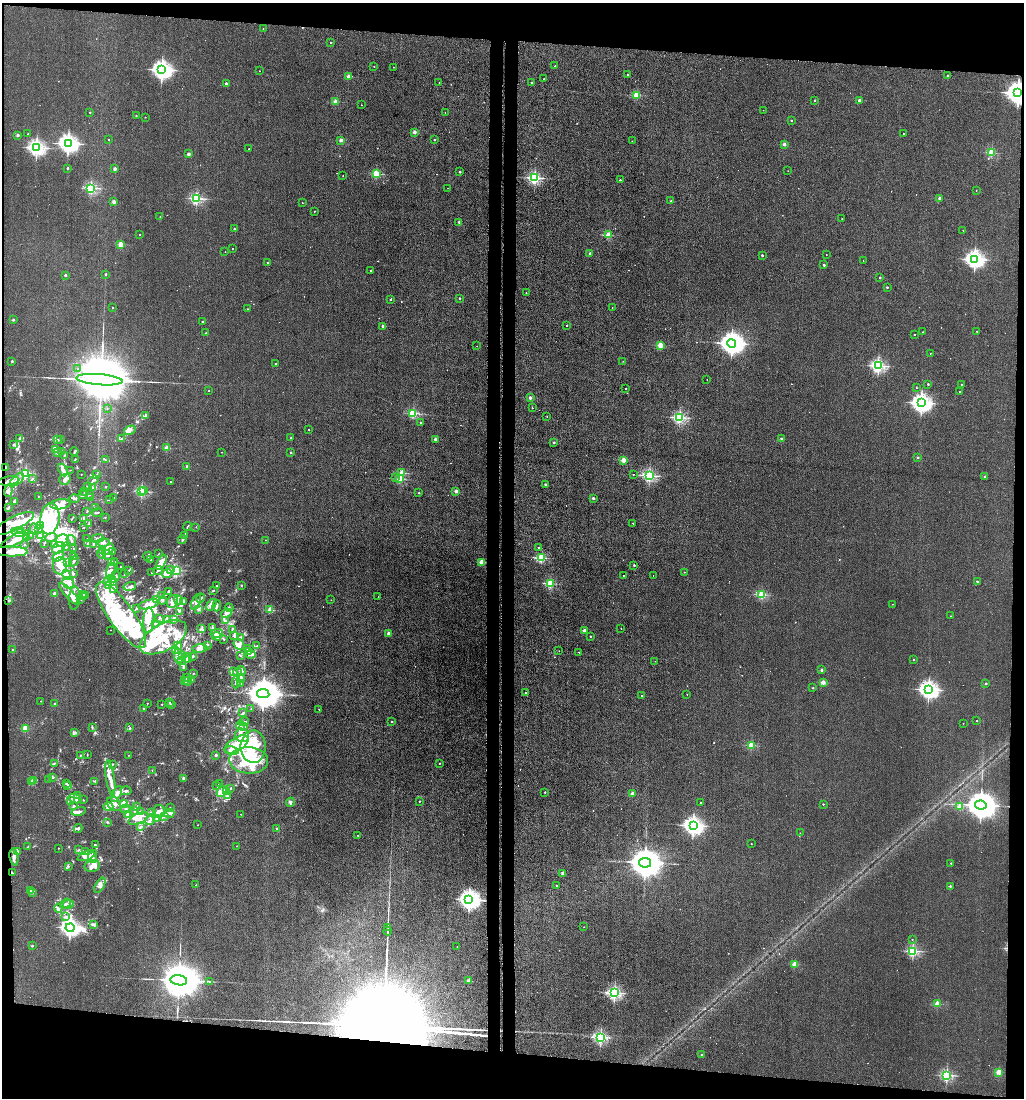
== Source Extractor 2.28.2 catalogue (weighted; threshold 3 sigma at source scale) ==
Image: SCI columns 225-4311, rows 6-4387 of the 4473 x 4392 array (HDU 1 of 3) = the unmasked area's bounding box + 8 px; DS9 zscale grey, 4 x 4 block average (1 PNG px = mean of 4 x 4 image px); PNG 1026 x 1100 px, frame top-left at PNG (2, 3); each listed source drawn as its Kron ellipse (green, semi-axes under 4 px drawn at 4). Shown black and unused: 12% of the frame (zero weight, under 3 of 4 exposures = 5% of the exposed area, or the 3 px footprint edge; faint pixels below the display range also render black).
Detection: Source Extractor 2.28.2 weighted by HDU 2 'WHT'. Background 0.042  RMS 0.0062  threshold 0.0278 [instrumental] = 3 sigma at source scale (4.5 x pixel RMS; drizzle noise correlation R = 1.50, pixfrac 1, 0.05/0.05 arcsec/px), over >= 5 px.
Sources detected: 843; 2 too faint to see at this stretch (4 x 4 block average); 17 inside a brighter object's white glare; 6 cosmic-ray / hot-pixel residue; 4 long thin detections or spike segments (spike, bleed or trail) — neither listed nor drawn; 30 coinciding with a brighter row at this scale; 159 inside a brighter listed object's ellipse — not listed separately; of the other 625, all 500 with FLUX_AUTO >= 1.26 (the completeness limit of this list) listed and drawn (125 fainter detections not listed), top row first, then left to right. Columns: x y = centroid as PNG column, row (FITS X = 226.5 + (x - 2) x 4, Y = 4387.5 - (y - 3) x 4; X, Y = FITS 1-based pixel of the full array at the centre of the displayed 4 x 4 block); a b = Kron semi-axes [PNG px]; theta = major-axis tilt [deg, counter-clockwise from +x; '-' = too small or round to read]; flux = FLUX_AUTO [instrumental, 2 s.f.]
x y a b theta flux
263 29 2 2 - 1.9
331 42 2 2 - 5.6
374 66 2 2 - 3.9
555 66 2 2 - 2.8
394 67 2 2 - 3.3
162 70 3 3 - 2000
259 71 2 2 - 3.2
628 74 2 2 - 7.6
348 76 2 2 - 45
948 76 2 2 - 17
544 79 2 2 - 2.3
439 82 2 2 - 4.1
226 83 2 2 - 20
532 83 2 2 - 6.9
1018 93 3 3 - 3900
637 95 2 2 - 190
815 100 2 2 - 8.4
859 100 2 2 - 26
336 102 2 2 - 80
361 105 2 2 - 2.4
763 110 2 2 - 1.8
90 112 2 2 - 4.6
445 112 2 2 - 1.5
136 116 2 2 - 4
145 117 2 2 - 2
791 120 2 2 - 5.3
414 132 2 2 - 38
28 134 2 2 - 2.6
904 134 2 2 - 3.6
18 135 2 2 - 22
434 139 2 2 - 5.6
109 140 2 2 - 3.8
341 140 2 2 - 46
632 141 2 2 - 1.6
68 143 3 3 - 2000
784 144 2 2 - 38
36 148 3 2 - 1300
249 149 2 2 - 1.4
991 153 2 2 - 250
188 154 2 2 - 35
67 168 2 2 - 14
115 169 2 2 - 37
788 171 2 2 - 1.3
460 172 2 2 - 8.1
376 174 2 2 - 250
343 176 2 2 - 1.8
535 178 2 2 - 630
620 180 2 2 - 6.4
91 188 2 2 - 520
448 188 2 2 - 1.5
976 190 2 2 - 1.8
196 198 2 2 - 540
940 198 2 2 - 43
671 201 2 2 - 12
113 202 2 2 - 40
302 203 2 2 - 2.5
314 211 2 2 - 5.2
160 217 2 2 - 2.9
842 219 2 2 - 2.2
459 222 2 2 - 19
234 229 2 2 - 7
963 230 2 2 - 2.7
139 235 2 2 - 2.8
609 235 2 2 - 130
121 244 2 2 - 130
232 249 2 2 - 3.1
225 252 2 2 - 2.2
590 254 2 2 - 25
762 255 2 2 - 12
826 255 2 2 - 1.9
974 259 3 3 - 1800
863 261 2 2 - 1.4
268 263 2 2 - 9.8
824 265 2 2 - 13
370 271 2 2 - 4.2
106 274 2 2 - 10
65 275 2 2 - 18
880 278 2 2 - 11
887 287 2 2 - 6.8
526 293 2 2 - 3.2
459 298 2 2 - 8.3
390 299 2 2 - 10
112 308 2 2 - 6
612 308 2 2 - 1.5
247 309 2 2 - 3.3
13 320 2 2 - 18
202 321 2 2 - 2.1
567 325 2 2 - 3.6
383 326 2 2 - 32
977 331 2 2 - 5.3
922 332 2 2 - 2
206 333 2 2 - 4.5
914 335 2 2 - 2.2
732 343 4 4 - 3900
660 345 2 2 - 140
477 346 2 2 - 1.4
930 353 2 2 - 1.7
12 361 2 2 - 16
623 361 2 2 - 1.6
275 363 2 2 - 4.5
878 366 2 2 - 810
78 369 2 2 - 1.8
707 379 2 2 - 1.5
99 380 23 5 -5 58000
928 384 2 2 - 10
961 385 2 2 - 5.3
625 388 2 2 - 1.9
916 388 2 2 - 1.6
209 391 2 2 - 3.9
959 391 2 2 - 4.4
530 398 2 2 - 40
921 403 3 3 - 2000
532 408 2 2 - 3.6
107 409 2 2 - 2
413 413 2 2 - 320
146 415 3 2 - 4.7
547 416 2 2 - 3.2
680 417 2 2 - 530
420 422 2 2 - 5.7
309 429 2 2 - 3.2
130 430 6 4 29 13
20 438 4 3 - 8.1
290 438 2 2 - 3.6
781 438 2 2 - 13
61 439 3 2 - 2.5
122 439 2 2 - 2.7
435 439 2 2 - 37
57 440 3 2 - 2.7
554 442 2 2 - 11
14 444 3 2 - 2.7
167 448 2 2 - 110
55 450 3 2 - 3.9
61 451 3 2 - 1.9
74 451 4 2 - 4.6
57 452 3 2 - 21
222 452 2 2 - 2.2
291 452 2 2 - 8.2
64 455 3 2 - 3.5
918 457 2 2 - 13
75 459 3 2 - 2
105 460 2 2 - 1.4
624 460 2 2 - 110
187 466 2 2 - 26
6 468 4 2 - 3.3
63 470 7 4 -63 18
71 470 2 2 - 1.5
25 473 2 2 - 460
402 473 2 2 - 110
81 474 2 2 - 5.3
633 474 2 2 - 3.5
96 475 2 2 - 1.3
649 476 2 2 - 650
395 477 2 2 - 1.6
985 477 2 2 - 28
32 479 3 2 - 2.4
65 479 6 5 - 17
400 479 2 2 - 190
17 480 8 4 42 26
94 480 5 2 - 5
8 481 11 3 8 14
170 482 2 2 - 1.6
545 484 2 2 - 16
88 486 3 2 - 2.9
106 487 2 2 - 1.3
93 488 3 2 - 2.8
143 490 2 2 - 15
8 491 5 4 - 19
84 491 2 2 - 1.3
141 491 2 2 - 430
456 491 2 2 - 49
419 493 2 2 - 5
89 494 2 2 - 2.3
83 495 4 2 - 4.8
38 496 2 2 - 2.4
74 498 5 2 - 5.9
90 498 3 2 - 2
113 498 4 2 - 3.3
593 498 2 2 - 18
109 500 3 2 - 2.1
15 501 3 2 - 43
60 504 10 5 6 26
9 507 3 2 - 4.5
95 507 2 2 - 1.4
87 511 2 2 - 2.8
97 513 5 2 - 4.2
105 517 2 2 - 1.8
72 518 3 2 - 2.4
84 518 4 2 - 6.4
50 519 16 9 82 170
633 523 2 2 - 2.7
14 524 22 7 27 52
88 524 3 2 - 3.3
40 526 3 2 - 5.2
188 526 4 2 - 2.8
84 527 2 2 - 1.6
196 527 2 2 - 1.3
34 529 5 2 - 5.9
39 529 4 2 - 4.4
20 531 2 2 - 2.1
19 533 7 2 -15 10
30 535 3 2 - 1.5
40 535 2 2 - 2.6
185 535 4 2 - 3.7
51 537 6 2 16 9.9
27 538 4 3 - 5.8
16 539 16 5 27 42
87 539 2 2 - 1.3
98 539 6 3 10 9.6
182 539 4 3 - 5.7
71 540 5 2 - 6.3
265 540 2 2 - 1.9
62 541 6 6 - 22
103 542 6 4 1 15
44 543 3 2 - 2.1
88 543 2 2 - 1.8
55 544 4 2 - 5.7
24 545 2 2 - 4.5
94 545 3 2 - 1.6
66 547 4 3 - 6.2
58 548 7 5 39 24
538 548 2 2 - 1.6
74 549 2 2 - 1.8
109 549 6 4 59 16
103 550 3 2 - 4.9
11 551 17 5 -1 51
113 552 3 2 - 2.1
101 554 4 3 - 7.6
158 554 3 2 - 1.5
108 555 6 4 -34 11
58 556 6 2 33 11
148 556 4 2 - 4.3
74 557 4 2 - 4.1
541 558 2 2 - 340
151 559 3 2 - 4
74 561 6 2 58 6.7
111 562 3 2 - 5.6
114 562 3 2 - 2.7
161 562 8 4 62 27
482 562 2 2 - 110
67 563 2 2 - 1.7
634 565 2 2 - 9.7
60 566 8 7 - 41
120 566 2 2 - 1.3
158 570 5 2 - 3.9
170 570 4 2 - 6.1
176 570 2 2 - 350
111 571 8 4 75 24
128 571 2 2 - 2.1
684 572 2 2 - 2.8
73 573 3 3 - 3.6
151 573 2 2 - 1.7
125 574 2 2 - 1.7
167 574 5 3 - 11
67 575 5 4 - 14
624 575 2 2 - 4.4
653 575 2 2 - 2
115 577 6 2 59 6.1
112 579 3 2 - 3.9
107 581 4 2 - 5.9
977 581 2 2 - 8.6
68 583 6 5 - 21
114 583 3 3 - 5.6
550 584 2 2 - 300
109 585 3 2 - 3.6
241 585 2 2 - 1.8
130 586 6 2 16 7.2
216 586 2 2 - 1.8
114 588 3 3 - 5
214 590 2 2 - 1.8
169 592 2 2 - 2.5
55 594 2 2 - 63
70 594 14 3 -47 23
83 594 3 2 - 3.2
86 595 3 2 - 3.4
762 595 2 2 - 280
162 596 3 2 - 3.6
378 596 2 2 - 2.7
83 597 2 2 - 2.5
74 598 11 5 86 34
201 598 4 2 - 7.1
80 599 3 2 - 2.8
157 599 3 2 - 5
163 600 4 2 - 3.5
178 600 4 3 - 9.4
331 600 2 2 - 1.7
8 601 3 2 - 2.3
172 602 6 5 - 16
183 602 2 2 - 2.6
196 602 8 4 67 14
149 604 11 4 15 26
892 604 2 2 - 1.4
211 605 6 3 60 10
217 606 5 2 - 6.1
136 608 3 2 - 4.5
229 608 4 3 - 5.6
199 609 4 2 - 5.1
270 610 2 2 - 140
179 611 3 2 - 3
226 613 5 4 - 13
121 615 39 12 -54 230
950 616 2 2 - 2.2
159 618 2 2 - 1.5
149 620 13 5 87 45
167 620 2 2 - 41
173 620 3 2 - 3.2
226 621 3 2 - 4.3
155 623 2 2 - 1.6
212 627 2 2 - 2.5
621 628 2 2 - 1.7
202 629 4 2 - 4.1
232 629 2 2 - 34
111 630 2 2 - 1.8
584 630 2 2 - 43
217 633 6 3 12 11
388 633 2 2 - 38
217 636 4 3 - 7.2
234 636 4 2 - 5.2
590 636 2 2 - 3.9
163 637 26 13 28 120
241 638 4 3 - 6
224 639 2 2 - 2.1
239 644 6 4 -47 17
177 646 4 2 - 2.4
207 646 4 2 - 4.3
257 646 2 2 - 2
200 648 7 3 4 15
247 649 3 2 - 3.5
13 650 2 2 - 7.7
175 650 4 3 - 5
559 651 2 2 - 1.3
248 652 4 2 - 4.7
579 652 2 2 - 3.9
251 654 5 3 - 15
178 656 8 3 -84 14
183 656 2 2 - 2.4
192 656 3 2 - 4.6
240 656 3 2 - 2.1
187 658 5 2 - 6.3
182 660 2 2 - 1.8
189 660 4 2 - 3.2
913 660 2 2 - 6.1
655 661 2 2 - 1.6
183 667 3 2 - 5.2
241 670 4 3 - 9.8
821 670 2 2 - 17
233 672 3 2 - 4.3
238 672 4 2 - 5.3
193 674 3 2 - 2.6
187 678 3 2 - 4.1
192 679 3 2 - 1.9
241 679 4 2 - 5.6
185 681 3 2 - 3.5
188 681 4 2 - 7.5
236 682 6 3 85 11
823 682 2 2 - 72
241 683 2 2 - 1.9
986 683 2 2 - 12
813 688 2 2 - 7.2
929 690 3 2 - 1800
526 693 2 2 - 9.6
263 694 6 4 -9 11000
687 694 2 2 - 1.3
642 696 2 2 - 4.6
41 701 2 2 - 2
170 702 2 2 - 1.5
147 703 3 2 - 1.7
55 704 2 2 - 20
162 704 2 2 - 4.6
171 705 3 2 - 4.5
144 708 3 2 - 2.7
251 709 2 2 - 2.8
319 709 2 2 - 3.4
243 713 3 2 - 4.1
977 721 2 2 - 4.5
244 722 5 2 - 7.9
392 722 2 2 - 5.1
963 723 2 2 - 2.1
241 725 4 3 - 7.8
92 727 4 2 - 3.1
243 727 2 2 - 2.5
25 728 2 2 - 150
130 728 3 2 - 2.8
75 732 4 2 - 3.3
242 735 7 6 - 28
236 744 13 6 32 81
751 745 2 2 - 200
253 747 16 12 90 170
232 750 7 4 -14 130
80 755 2 2 - 1.6
87 755 2 2 - 1.7
128 755 2 2 - 1.7
215 755 2 2 - 25
249 760 19 13 -3 220
55 763 2 2 - 1.9
439 763 2 2 - 3.6
113 764 3 2 - 2.8
152 771 2 2 - 1.4
52 777 4 3 - 5.1
110 778 18 3 -82 34
183 778 2 2 - 32
48 779 2 2 - 1.6
33 780 4 2 - 3.6
95 781 3 2 - 2.9
32 782 3 2 - 3.5
66 783 3 2 - 4
219 784 2 2 - 1.4
67 786 2 2 - 2.3
217 786 2 2 - 1.7
230 788 2 2 - 4.5
126 791 5 2 - 5.6
222 792 6 3 46 13
227 792 3 2 - 7.1
545 792 2 2 - 5.8
116 794 9 4 62 18
632 794 2 2 - 61
77 796 2 2 - 2.4
228 796 3 3 - 7.8
75 799 7 3 -22 12
71 800 2 2 - 3
83 800 2 2 - 1.5
419 801 2 2 - 2.1
290 802 4 2 - 5.5
701 802 2 2 - 2.3
114 804 8 6 -47 25
124 804 4 3 - 11
823 804 2 2 - 5.5
981 805 6 4 -10 7900
74 806 3 2 - 3.2
136 806 2 2 - 1.7
960 806 2 2 - 140
108 807 5 4 - 14
170 808 2 2 - 1.4
126 809 5 2 - 3.7
79 811 7 3 12 12
135 811 2 2 - 2.5
140 811 4 2 - 3.5
151 812 2 2 - 1.3
159 812 6 6 - 19
169 813 5 3 - 13
128 814 4 4 - 8.4
241 814 2 2 - 1.6
164 816 3 2 - 4.6
138 819 10 5 23 26
157 819 2 2 - 1.8
150 820 6 2 55 10
108 822 3 2 - 2.7
198 825 2 2 - 2.1
141 826 3 2 - 3.3
693 826 3 3 - 1800
78 828 4 3 - 6.3
277 829 2 2 - 11
800 833 2 2 - 1.7
358 835 2 2 - 2.3
751 844 2 2 - 2.7
95 845 2 2 - 3.9
237 846 2 2 - 2.4
28 847 2 2 - 2.5
58 848 2 2 - 3.5
78 850 3 2 - 2.4
17 852 3 2 - 3.9
86 852 3 2 - 4.2
87 855 10 3 24 17
14 857 8 3 -80 13
93 857 5 2 - 5.8
645 863 6 5 - 8900
951 863 2 2 - 6
68 866 3 2 - 2.6
92 866 8 6 12 28
12 873 3 2 - 2.1
563 873 2 2 - 40
100 885 8 4 60 15
196 885 2 2 - 3.3
556 885 2 2 - 1.8
950 886 2 2 - 11
30 890 3 2 - 3.3
33 892 2 2 - 1.8
469 899 3 3 - 2500
65 904 6 2 36 7.1
68 904 5 2 - 4
58 908 4 3 - 6.2
66 916 4 2 - 5.2
93 924 3 3 - 5.3
388 927 4 2 - 2.3
584 927 2 2 - 1.4
70 928 4 3 - 1700
388 931 4 2 - 1.8
912 939 2 2 - 3.3
32 946 2 2 - 9
457 947 2 2 - 3.1
913 951 2 2 - 530
795 964 2 2 - 110
179 980 8 5 -7 22000
209 981 3 2 - 2.4
469 981 2 2 - 49
614 993 2 2 - 830
937 1004 2 2 - 140
601 1037 2 2 - 670
702 1055 2 2 - 5.1
999 1072 2 2 - 130
947 1075 2 2 - 540
Overlapping masked pixels (flux is a lower limit): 3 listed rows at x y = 1018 93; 6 468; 12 873
Diffuse or blended objects may show on this block-average render without a row.